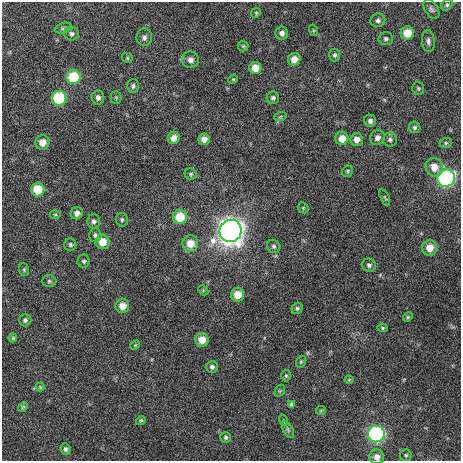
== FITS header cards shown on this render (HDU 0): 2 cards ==
NAXIS1  =                  459 / length of data axis 1
NAXIS2  =                  459 / length of data axis 2

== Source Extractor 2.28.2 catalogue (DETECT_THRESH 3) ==
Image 459 x 459 px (HDU 0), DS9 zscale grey, 1 PNG px = 1 image px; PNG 463 x 463 px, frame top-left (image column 1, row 459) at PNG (2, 2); each listed source drawn as its Kron ellipse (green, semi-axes under 4 px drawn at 4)
Background 396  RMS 7.6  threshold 22.7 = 3 sigma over >= 5 px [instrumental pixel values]
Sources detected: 87; all 87 listed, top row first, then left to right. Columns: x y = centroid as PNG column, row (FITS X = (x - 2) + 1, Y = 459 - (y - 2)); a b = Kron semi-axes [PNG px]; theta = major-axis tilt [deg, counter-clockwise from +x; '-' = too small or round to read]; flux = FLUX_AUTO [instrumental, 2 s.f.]
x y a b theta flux
447 5 6 5 - 970
431 9 10 6 -57 1700
256 13 5 4 - 700
378 20 7 6 - 1500
63 28 9 5 15 1000
313 30 6 3 -72 540
282 33 6 6 - 2100
407 33 7 6 - 8800
72 34 7 6 - 1400
144 37 9 8 - 2000
386 39 7 6 - 1200
428 41 11 6 -85 1900
243 46 5 5 - 710
335 55 6 5 - 1100
127 58 6 4 -49 700
294 59 6 6 - 4500
190 60 8 8 - 2500
255 68 6 6 - 6500
73 77 7 7 - 21000
233 79 5 4 - 610
133 86 7 6 - 1300
418 88 6 6 - 940
98 97 7 6 - 2100
116 97 6 5 - 770
59 98 7 7 - 35000
273 98 6 6 - 1400
280 117 6 4 19 740
370 121 6 6 - 1800
415 127 6 5 - 1000
174 138 6 6 - 3700
342 138 7 6 - 5400
377 138 8 7 - 2400
204 139 6 5 - 3400
357 139 6 6 - 3600
390 140 7 7 - 1600
42 142 7 7 - 5400
446 143 6 5 - 850
434 167 9 8 - 6400
347 171 6 5 - 810
191 174 6 5 - 890
446 178 9 8 - 94000
38 190 7 7 - 13000
385 197 9 3 -66 620
303 208 6 5 - 700
77 213 6 6 - 2500
55 214 5 3 - 590
180 217 7 7 - 12000
122 220 7 6 - 980
94 221 7 6 - 1500
230 231 11 11 - 450000
95 235 7 6 - 1300
102 242 7 7 - 7800
190 243 8 8 - 7000
70 244 6 6 - 1100
274 246 7 6 - 1200
430 248 8 7 - 5800
84 261 6 6 - 1200
369 265 7 6 - 1400
24 270 6 5 - 770
49 281 7 6 - 980
203 290 6 4 -47 610
238 295 7 6 - 7200
122 306 7 7 - 5400
297 308 6 5 - 910
408 317 5 4 - 680
25 320 6 6 - 1300
382 328 5 4 - 720
13 338 4 3 - 530
202 340 7 6 - 6200
135 345 5 4 - 560
301 362 6 4 68 740
212 367 6 6 - 1300
286 376 6 5 - 730
349 380 4 4 - 510
40 387 4 4 - 520
280 391 6 4 59 690
292 404 4 4 - 1000
23 407 5 4 - 590
321 410 5 4 - 580
141 420 5 4 - 700
283 420 6 4 -72 610
288 430 9 5 -64 1200
376 434 8 8 - 92000
226 437 5 5 - 1000
66 449 6 4 -68 1100
406 455 6 6 - 910
377 457 7 7 - 3300
At the frame edge (FLAGS 8, measured only in part): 1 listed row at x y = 377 457